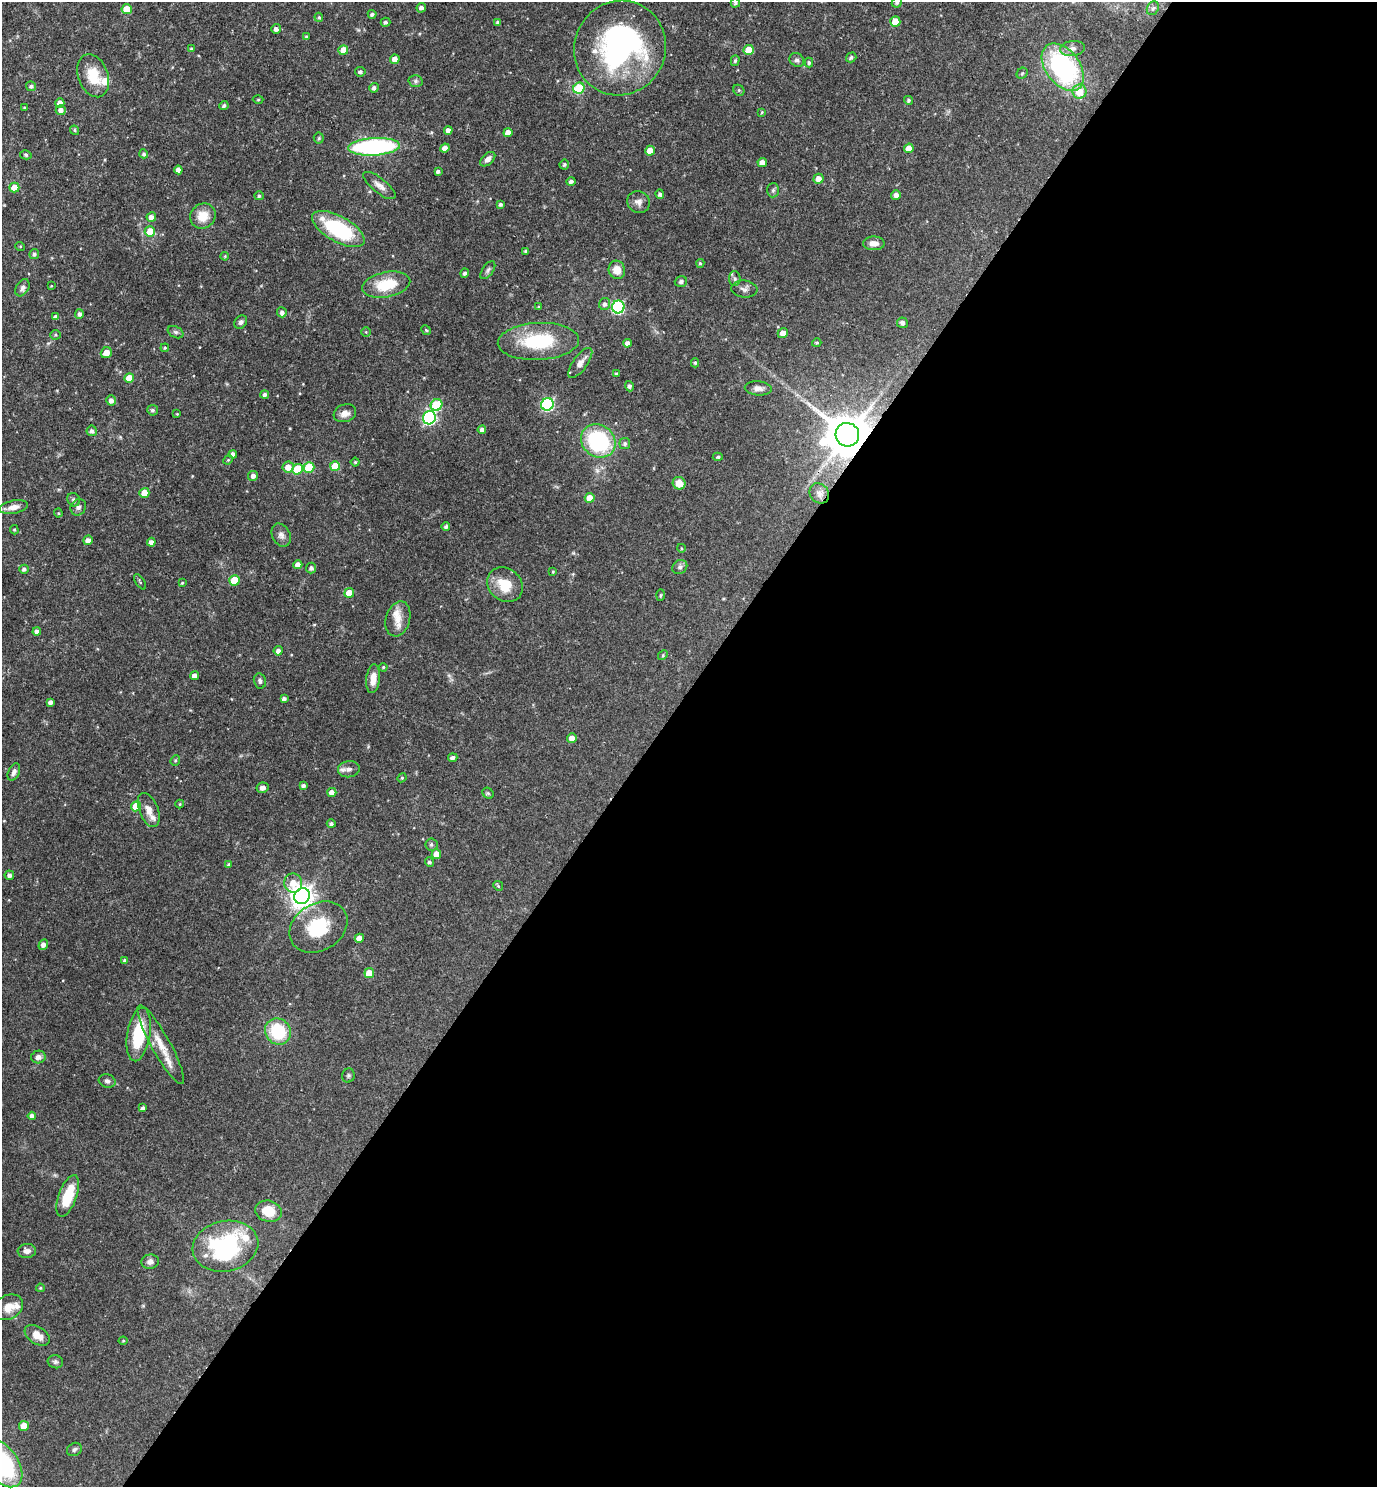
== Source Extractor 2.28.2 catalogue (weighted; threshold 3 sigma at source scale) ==
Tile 12 of 4 x 4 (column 4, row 3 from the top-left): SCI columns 4279-5653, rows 1487-2971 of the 5949 x 5944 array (HDU 1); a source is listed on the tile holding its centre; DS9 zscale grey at full resolution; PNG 1379 x 1489 px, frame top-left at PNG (2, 2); each listed source drawn as its Kron ellipse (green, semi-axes under 4 px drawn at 4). Shown black and unused: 53% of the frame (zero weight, under 3 of 4 exposures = <1% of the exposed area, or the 3 px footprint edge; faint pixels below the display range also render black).
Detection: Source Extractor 2.28.2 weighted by HDU 2 'WHT'; one run over the whole footprint, this tile lists its part. Background 0.0633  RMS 0.004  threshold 0.0182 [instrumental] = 3 sigma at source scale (4.5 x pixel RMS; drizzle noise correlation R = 1.50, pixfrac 1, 0.05/0.05 arcsec/px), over >= 5 px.
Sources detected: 223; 3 inside a brighter object's white glare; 1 long thin detection or spike segment (spike, bleed or trail) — neither listed nor drawn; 7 inside a brighter listed object's ellipse — not listed separately; the other 212 listed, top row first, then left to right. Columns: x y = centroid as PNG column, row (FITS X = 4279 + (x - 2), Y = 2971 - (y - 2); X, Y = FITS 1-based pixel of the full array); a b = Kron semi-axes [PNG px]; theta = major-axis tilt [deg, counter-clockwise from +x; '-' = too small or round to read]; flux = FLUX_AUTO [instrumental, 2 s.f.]
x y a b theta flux
735 3 5 4 - 0.72
897 3 5 5 - 0.86
421 8 5 4 - 1.4
1153 8 7 5 59 0.92
127 9 5 5 - 6.4
372 14 4 4 - 0.8
319 17 4 3 - 0.54
895 21 5 5 - 6.7
385 22 5 4 - 0.91
497 23 4 3 - 0.78
276 29 5 5 - 1.5
306 37 4 3 - 0.6
620 48 48 45 64 80
191 49 4 3 - 0.5
1072 49 12 7 8 2.2
343 50 5 5 - 4.3
749 50 5 5 - 8.3
851 57 5 4 - 0.89
395 59 5 4 - 3.2
797 60 8 6 -35 1.1
735 61 5 4 - 0.65
809 63 5 4 - 0.68
1063 67 27 17 -53 60
360 72 5 4 - 0.96
1022 73 6 5 - 0.54
93 76 22 15 -69 10
416 81 7 6 - 0.99
31 86 5 5 - 0.86
374 88 5 4 - 1.1
579 88 6 5 - 24
739 90 6 5 - 0.64
1079 92 7 7 - 6.8
258 99 5 3 - 0.4
908 100 4 4 - 0.7
60 103 5 4 - 3.2
224 106 4 4 - 0.85
24 107 3 2 - 0.29
61 110 5 5 - 1.8
762 112 4 3 - 0.4
75 130 5 4 - 0.53
448 130 4 4 - 2
508 133 4 4 - 3.1
319 138 5 5 - 0.57
374 147 26 9 3 66
445 148 5 4 - 2.4
909 148 5 4 - 3.6
650 151 5 4 - 5.1
144 154 4 4 - 0.89
26 155 5 4 - 0.65
488 159 9 5 43 1.9
762 162 5 4 - 2.2
564 164 5 5 - 0.73
178 170 4 4 - 1.6
438 171 4 3 - 0.96
818 179 5 5 - 3.9
571 181 4 4 - 1.1
379 185 20 7 -38 2.8
14 188 5 5 - 6
773 190 7 6 - 0.81
660 194 5 4 - 0.89
896 195 5 4 - 1.8
259 196 4 4 - 0.76
639 202 11 11 - 2.3
501 204 4 4 - 0.81
203 216 13 12 - 6.4
151 217 5 4 - 2.1
338 229 29 13 -29 32
150 231 5 5 - 7.9
874 243 11 7 1 3
20 246 5 3 - 0.32
526 251 3 3 - 0.75
34 254 5 5 - 0.8
225 256 4 3 - 0.36
700 263 4 4 - 0.57
488 270 10 5 55 1
617 270 9 8 - 4.1
465 273 4 4 - 1
735 279 7 6 - 0.92
681 282 6 5 - 0.94
386 285 24 12 11 13
51 286 4 3 - 0.32
22 288 9 6 59 1.3
744 289 13 8 -6 1.7
605 304 6 5 - 1.4
538 307 4 3 - 0.43
618 307 6 6 - 48
282 312 5 5 - 1.2
79 314 5 4 - 1.2
56 317 4 4 - 1.4
241 322 7 6 - 1.1
902 323 5 5 - 1.2
426 330 5 4 - 0.42
176 332 8 5 -27 0.95
366 332 4 4 - 0.43
783 333 5 5 - 3.1
56 335 5 4 - 0.5
538 341 41 18 3 25
627 343 4 4 - 1.6
817 343 4 4 - 0.52
165 348 4 3 - 0.47
106 353 6 5 - 3.5
580 363 18 7 54 3
695 363 4 4 - 0.55
616 374 3 3 - 0.51
129 378 5 5 - 6
629 386 5 4 - 1.2
758 388 13 7 -4 2.2
265 395 4 4 - 1.1
111 400 5 4 - 1.8
547 404 6 6 - 55
436 405 6 5 - 22
153 410 5 5 - 0.87
345 413 11 8 18 2.6
177 414 3 3 - 0.31
429 418 7 6 - 69
482 430 4 4 - 1.4
92 431 5 5 - 1.2
847 435 12 11 - 1200
598 441 18 15 -37 39
625 443 5 5 - 0.9
233 454 4 4 - 1.6
718 457 5 4 - 0.51
228 460 5 4 - 0.48
355 462 4 4 - 0.52
335 466 5 5 - 9.6
288 467 6 5 - 3.8
309 467 5 5 - 16
297 469 5 5 - 12
253 476 5 4 - 1.7
679 483 6 6 - 5.3
144 493 5 5 - 6.6
819 493 11 9 -50 1.9
590 498 5 5 - 5.6
74 500 7 6 - 0.93
14 507 14 6 11 3.1
78 507 8 7 - 1.3
58 513 4 4 - 0.39
446 526 4 4 - 0.81
14 530 5 4 - 0.46
281 535 12 8 -61 2
88 540 5 4 - 2.2
151 542 4 4 - 1.8
681 548 4 3 - 0.34
298 565 4 4 - 2.9
680 567 8 6 33 1.1
311 568 5 5 - 0.98
24 569 5 4 - 1
553 572 4 3 - 0.4
234 580 5 5 - 12
140 582 8 3 -56 0.51
182 583 4 3 - 0.44
505 585 19 16 -42 9.4
349 593 5 5 - 5.1
660 595 5 3 - 0.42
398 619 18 12 74 5.3
37 632 4 4 - 1.4
278 651 5 4 - 1.7
663 655 5 4 - 0.47
383 667 4 3 - 0.39
194 676 4 4 - 2.1
373 679 14 7 84 4.2
260 681 7 6 - 1.1
284 699 4 4 - 1.3
50 702 4 4 - 1.3
572 738 5 4 - 2.7
453 758 5 4 - 1.3
175 760 5 4 - 0.55
349 769 11 8 6 2
14 772 9 5 67 1.5
402 778 4 4 - 0.47
303 785 4 3 - 1
262 788 6 5 - 1.7
332 792 4 4 - 2.9
488 793 6 5 - 0.63
180 804 4 4 - 0.41
136 806 5 5 - 9.6
149 810 18 9 -68 3.5
331 824 4 4 - 0.96
431 844 6 6 - 0.83
436 854 5 4 - 4.6
429 862 4 4 - 0.82
229 865 4 4 - 0.62
9 875 4 4 - 1.2
293 883 9 9 - 5.5
498 886 5 4 - 0.51
302 896 8 7 - 310
318 927 31 23 31 20
359 938 4 4 - 3
43 945 5 4 - 1.8
125 961 4 4 - 1
369 973 5 5 - 7
278 1032 13 12 - 20
139 1034 27 11 81 19
161 1045 45 9 -61 7.9
38 1057 7 6 - 1.7
348 1075 7 6 - 0.72
107 1081 8 6 -14 1.1
143 1108 4 4 - 1
32 1116 4 4 - 2.1
68 1196 22 9 70 12
268 1211 13 10 -17 8
225 1246 33 25 12 47
27 1251 9 7 4 1.8
150 1262 9 7 6 1.7
40 1288 4 3 - 0.53
8 1307 15 12 29 4.4
37 1335 14 8 -33 3.9
123 1341 4 4 - 0.39
55 1362 8 6 -14 0.97
24 1426 5 5 - 6.1
74 1449 8 6 31 1
2 1463 27 16 -54 51
Overlapping masked pixels (flux is a lower limit): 1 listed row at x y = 847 435
Isophote crosses this tile's border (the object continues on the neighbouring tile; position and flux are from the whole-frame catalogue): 4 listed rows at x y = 735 3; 897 3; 620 48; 2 1463